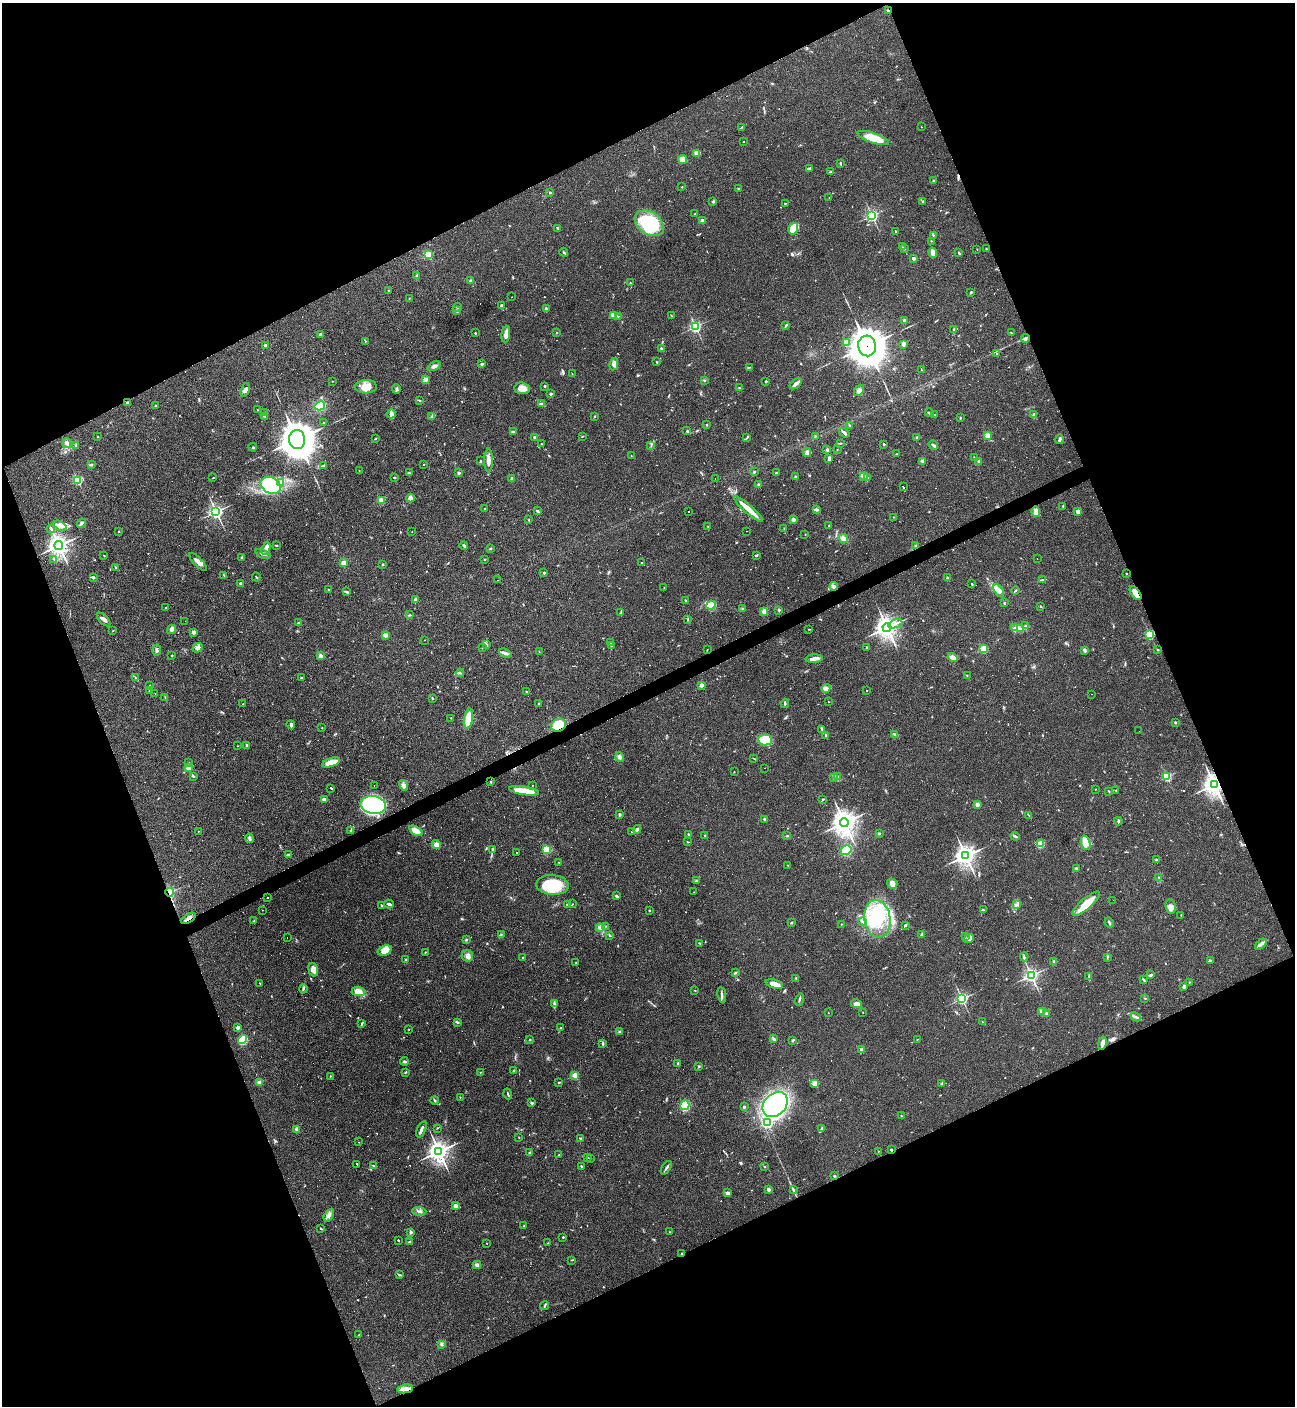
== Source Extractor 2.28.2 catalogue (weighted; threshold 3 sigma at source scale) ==
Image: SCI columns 282-5453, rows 1-5615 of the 5603 x 5615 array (HDU 1 of 3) = the unmasked area's bounding box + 8 px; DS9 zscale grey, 4 x 4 block average (1 PNG px = mean of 4 x 4 image px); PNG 1297 x 1408 px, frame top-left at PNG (2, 3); each listed source drawn as its Kron ellipse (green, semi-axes under 4 px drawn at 4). Shown black and unused: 44% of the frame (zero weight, under 3 of 4 exposures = <1% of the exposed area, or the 3 px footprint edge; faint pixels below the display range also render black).
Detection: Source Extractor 2.28.2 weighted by HDU 2 'WHT'. Background 0.0486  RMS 0.0051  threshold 0.0231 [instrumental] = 3 sigma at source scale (4.5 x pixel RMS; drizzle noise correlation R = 1.50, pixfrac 1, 0.05/0.05 arcsec/px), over >= 5 px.
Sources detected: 885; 6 too faint to see at this stretch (4 x 4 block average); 2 inside a brighter object's white glare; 137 cosmic-ray / hot-pixel residue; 2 long thin detections or spike segments (spike, bleed or trail) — neither listed nor drawn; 12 coinciding with a brighter row at this scale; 19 inside a brighter listed object's ellipse — not listed separately; of the other 707, all 500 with FLUX_AUTO >= 1.22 (the completeness limit of this list) listed and drawn (207 fainter detections not listed), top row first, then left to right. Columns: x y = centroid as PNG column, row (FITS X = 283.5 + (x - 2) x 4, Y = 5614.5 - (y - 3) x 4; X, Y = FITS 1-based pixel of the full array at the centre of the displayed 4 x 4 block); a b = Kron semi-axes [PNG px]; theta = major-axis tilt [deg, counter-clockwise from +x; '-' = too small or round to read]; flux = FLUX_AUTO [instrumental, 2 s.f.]
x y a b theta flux
888 10 2 2 - 16
742 127 2 2 - 1.3
921 127 2 2 - 1.6
873 138 16 5 -19 65
744 142 2 2 - 2
697 153 3 3 - 32
683 160 4 4 - 32
840 164 4 2 - 2.1
809 168 4 2 - 5.8
830 172 2 2 - 9.4
933 181 3 2 - 2.8
682 187 2 2 - 1.5
739 188 2 2 - 1.4
550 193 2 2 - 4.7
829 198 2 2 - 1.5
713 202 4 2 - 2.5
922 202 2 2 - 1.8
785 203 2 2 - 2.5
695 214 2 2 - 2.9
872 216 2 2 - 550
702 221 2 2 - 44
649 223 16 11 -35 250
558 228 3 2 - 2
793 229 6 5 - 64
896 231 3 2 - 2.6
933 235 2 2 - 2.4
931 241 2 2 - 1.8
902 247 2 2 - 2.2
905 248 3 2 - 2.1
977 249 2 2 - 1.5
986 249 2 2 - 1.7
564 252 4 2 - 3.3
933 253 5 3 - 9.1
959 253 4 2 - 3.7
428 255 2 2 - 220
913 258 2 2 - 29
417 276 4 2 - 4.9
471 280 2 2 - 1.8
630 282 2 2 - 1.8
388 291 2 2 - 1.6
971 292 2 2 - 4.7
512 297 2 2 - 1.9
409 298 2 2 - 1.4
501 306 4 2 - 3.9
457 307 4 2 - 2.9
546 309 3 2 - 5.4
457 311 3 2 - 2.7
614 315 4 3 - 23
671 315 3 2 - 1.6
618 316 2 2 - 1.8
904 321 2 2 - 39
695 326 2 2 - 520
786 326 3 2 - 3.3
954 329 3 2 - 2.2
475 333 2 2 - 3.4
557 333 2 2 - 4
1011 333 2 2 - 1.2
506 334 8 3 82 23
320 335 2 2 - 27
1025 338 4 3 - 7.2
365 341 2 2 - 1.9
847 343 2 2 - 120
903 344 4 3 - 9
265 345 2 2 - 22
867 346 10 8 -77 7300
661 348 2 2 - 4.8
997 354 3 2 - 2
656 362 3 2 - 2.2
482 364 2 2 - 18
614 364 6 3 78 12
434 366 7 3 26 9.9
750 367 2 2 - 1.3
921 369 2 2 - 2
572 374 2 2 - 1.6
425 380 3 3 - 15
704 380 3 2 - 2.1
332 381 2 2 - 1.3
766 381 2 2 - 9.3
796 384 7 2 39 20
545 386 2 2 - 3.7
366 387 11 6 1 40
522 388 8 6 -5 28
739 388 3 2 - 1.7
396 389 5 2 - 5.2
245 390 7 3 68 13
859 391 6 4 53 9.9
551 394 2 2 - 20
419 400 3 2 - 2.3
127 403 2 2 - 12
541 404 2 2 - 3.2
155 405 2 2 - 1.3
320 406 5 4 - 86
257 410 2 2 - 1.5
265 413 2 2 - 1.5
929 413 4 2 - 3.2
391 414 4 3 - 17
1034 414 2 2 - 7.9
934 415 2 2 - 1.7
265 416 4 2 - 2
594 416 2 2 - 4
431 417 2 2 - 1.7
960 418 2 2 - 2.1
324 423 2 2 - 8.2
706 425 2 2 - 8
849 425 3 2 - 2.1
513 431 4 2 - 4
687 431 2 2 - 2.7
844 433 6 2 -38 8.3
987 435 2 2 - 96
582 436 2 2 - 1.5
815 436 2 2 - 2.5
98 437 2 2 - 5.3
534 437 3 2 - 3.4
917 437 3 2 - 2.5
747 438 3 2 - 2.5
297 439 9 8 - 6300
375 439 3 2 - 1.4
1060 439 5 2 - 8
67 443 5 3 - 8.5
841 443 3 2 - 2.1
541 444 2 2 - 1.6
884 444 2 2 - 3.6
933 445 5 3 - 5.8
75 446 3 2 - 2.2
651 446 2 2 - 1.3
253 447 4 2 - 2.7
827 450 3 2 - 3.4
837 450 2 2 - 1.2
807 452 4 3 - 12
896 454 3 2 - 1.4
631 456 2 2 - 1.9
974 457 2 2 - 6
829 458 4 2 - 5.1
488 460 12 3 -90 16
480 461 2 2 - 4.3
923 461 2 2 - 31
978 461 3 2 - 4.8
423 464 2 2 - 19
91 465 2 2 - 1.8
324 465 3 2 - 2.6
359 471 2 2 - 1.5
754 472 3 2 - 3.3
409 473 3 2 - 1.9
459 473 2 2 - 21
776 473 3 2 - 1.9
864 476 4 2 - 4.9
795 477 3 2 - 3
867 477 3 3 - 4
213 478 2 2 - 2
395 478 2 2 - 2.2
512 478 3 2 - 4.7
715 478 2 2 - 1.5
77 480 2 2 - 280
280 483 3 2 - 4
759 484 2 2 - 1.4
271 485 11 8 -28 280
903 487 3 2 - 120
410 498 4 4 - 13
381 501 2 2 - 170
1063 506 2 2 - 3.8
485 508 2 2 - 2.7
748 509 19 3 -41 44
816 510 4 2 - 8
537 511 4 2 - 3.7
688 511 2 2 - 66
216 512 3 2 - 810
1036 512 5 3 - 19
1078 512 2 2 - 70
894 517 2 2 - 1.2
793 519 2 2 - 44
529 520 2 2 - 3.7
81 523 5 3 - 6
60 526 7 4 -31 13
828 526 2 2 - 1.7
708 527 2 2 - 1.4
51 529 4 2 - 3.3
784 529 4 2 - 2.9
118 531 2 2 - 2.5
747 531 2 2 - 25
412 532 2 2 - 2.2
805 534 2 2 - 1.5
843 538 5 4 - 13
59 545 4 4 - 1700
276 545 3 2 - 2.5
464 545 4 2 - 4.4
915 546 3 2 - 2
266 548 6 3 69 23
490 548 3 2 - 2.4
263 554 8 2 -23 6.5
104 555 2 2 - 2
756 556 3 2 - 3.4
241 557 2 2 - 4.2
54 559 3 2 - 2.5
484 559 2 2 - 7.2
1037 559 2 2 - 4.9
198 562 11 3 -46 15
344 563 3 2 - 25
642 563 2 2 - 3
383 564 2 2 - 8.4
115 568 2 2 - 1.7
544 573 2 2 - 2.9
1126 574 2 2 - 1.3
224 575 4 2 - 2.2
93 577 2 2 - 18
256 577 4 2 - 2.2
947 578 2 2 - 19
498 580 2 2 - 9.3
1043 580 3 2 - 3.3
241 583 2 2 - 8.3
971 584 2 2 - 1.3
834 586 4 2 - 18
664 588 2 2 - 1.4
329 590 2 2 - 1.5
998 590 7 3 -57 12
1015 590 4 2 - 2.3
347 592 3 2 - 3.1
1135 593 8 3 -54 38
415 599 3 2 - 6.2
686 600 2 2 - 1.8
1004 603 3 2 - 2.9
711 605 5 4 - 51
1040 607 2 2 - 1.7
166 608 2 2 - 1.3
742 609 2 2 - 2.7
779 610 3 2 - 3.2
621 612 3 2 - 2.5
764 612 2 2 - 49
409 615 4 2 - 3
104 619 8 3 -45 9.4
688 619 3 2 - 1.9
185 621 2 2 - 1.4
299 623 3 2 - 6.5
895 624 7 2 21 11
1026 626 2 2 - 2.3
887 627 4 3 - 2000
1015 628 3 2 - 2.3
172 629 5 4 - 8.5
809 629 3 2 - 1.6
1020 629 2 2 - 1.3
113 631 2 2 - 1.4
193 632 2 2 - 44
385 635 4 3 - 7.8
1150 635 2 2 - 300
424 640 2 2 - 1.3
611 643 3 2 - 3.1
486 644 3 2 - 2.8
611 646 3 2 - 3.6
867 647 2 2 - 2.4
197 648 5 3 - 7.5
482 648 2 2 - 1.3
983 649 2 2 - 220
157 650 5 3 - 7
707 650 2 2 - 1.3
1084 650 3 2 - 8.6
1158 650 2 2 - 2.1
539 651 2 2 - 1.3
505 653 7 3 -21 12
172 655 2 2 - 2.7
320 656 2 2 - 58
952 657 5 4 - 12
814 659 8 2 4 21
460 673 4 2 - 4.3
967 676 3 2 - 1.3
135 678 3 2 - 2.1
301 678 2 2 - 2.1
150 685 2 2 - 1.3
701 685 2 2 - 58
826 688 4 4 - 9
150 691 2 2 - 3.5
867 691 2 2 - 57
526 692 2 2 - 2.4
155 694 2 2 - 13
1092 694 2 2 - 7.3
165 697 2 2 - 1.3
432 698 3 2 - 2.4
828 702 2 2 - 2.6
785 703 4 2 - 4.5
243 704 2 2 - 2.7
538 704 2 2 - 1.6
451 718 2 2 - 1.4
468 719 10 4 80 64
1175 722 2 2 - 2.6
291 725 4 2 - 4.3
559 725 8 6 27 82
322 728 2 2 - 1.2
822 729 4 2 - 3.4
1139 731 2 2 - 2.2
826 735 3 2 - 190
895 735 2 2 - 1.8
765 740 7 5 -5 89
247 745 2 2 - 25
238 746 2 2 - 1.3
619 757 5 3 - 7.6
754 758 4 2 - 2.1
189 762 2 2 - 1.8
331 762 9 4 18 52
189 767 2 2 - 100
764 768 2 2 - 1.5
734 772 2 2 - 1.3
193 776 3 2 - 3.6
837 776 4 2 - 4.4
834 777 3 2 - 140
1167 777 2 2 - 320
491 782 2 2 - 8.8
1214 784 4 3 - 1800
374 785 2 2 - 1.6
403 785 5 4 - 9.3
532 785 2 2 - 1.3
331 788 2 2 - 81
1095 789 2 2 - 1.3
1116 790 2 2 - 2
524 791 15 3 -9 80
1109 791 2 2 - 1.4
324 799 4 2 - 11
823 799 2 2 - 3.4
977 804 2 2 - 52
373 805 13 9 -10 620
619 814 2 2 - 5.4
1029 815 3 2 - 1.5
765 820 3 2 - 5.5
1118 821 4 2 - 3.8
844 822 5 4 - 2500
637 829 4 3 - 8.2
198 831 2 2 - 3.7
351 831 3 2 - 3
416 831 7 3 -30 31
631 831 2 2 - 230
879 833 2 2 - 2.6
689 834 2 2 - 2.3
704 835 2 2 - 1.6
787 835 2 2 - 1.4
1015 836 5 2 - 4.6
249 838 5 3 - 7.4
688 842 3 2 - 1.8
1086 843 7 4 -73 18
436 844 5 4 - 14
1040 844 4 3 - 44
492 849 2 2 - 6
546 849 3 3 - 46
846 850 6 4 32 77
516 853 2 2 - 1.2
288 854 3 2 - 3.3
966 856 4 3 - 1800
1156 860 2 2 - 1.7
559 862 2 2 - 1.4
788 865 2 2 - 1.7
1076 868 3 2 - 3.3
1159 877 2 2 - 1.7
696 881 3 2 - 3.4
892 884 5 5 - 15
552 885 16 10 -3 110
169 892 4 3 - 100
694 892 2 2 - 2
617 896 4 2 - 3.8
267 898 2 2 - 2.6
1113 900 2 2 - 1.9
389 904 4 2 - 6
567 904 2 2 - 7.9
572 904 2 2 - 1.3
1086 904 17 5 40 62
381 905 2 2 - 9.6
1016 905 4 3 - 8.1
1171 906 7 5 -82 14
262 910 2 2 - 1.4
649 910 2 2 - 1.8
983 910 3 2 - 2
1181 915 2 2 - 1.4
189 918 8 2 33 8.2
877 919 19 13 -81 200
254 921 2 2 - 1.3
862 921 3 2 - 3.7
792 923 3 2 - 2.4
1109 923 5 2 - 3.9
841 924 2 2 - 1.3
905 925 3 2 - 4.1
606 926 2 2 - 1.8
600 928 4 3 - 6.3
501 935 2 2 - 2.4
609 935 3 2 - 2.7
922 935 3 3 - 7.1
965 937 2 2 - 1.9
287 938 2 2 - 1.2
969 939 5 4 - 12
466 940 3 2 - 2.8
700 943 3 2 - 2.4
1261 944 6 4 41 9.9
385 950 7 5 21 39
425 952 2 2 - 1.6
467 956 6 5 - 12
1024 957 4 2 - 4.2
1107 957 2 2 - 1.7
523 958 2 2 - 7.6
405 960 3 2 - 2.2
1054 961 3 2 - 4.8
1210 961 3 2 - 2.2
576 963 2 2 - 1.2
313 970 7 4 -73 19
735 973 2 2 - 1.8
1031 975 3 2 - 890
1151 975 3 2 - 6.4
1089 976 4 2 - 3.5
796 978 2 2 - 3.3
1143 979 4 2 - 3.8
1189 982 2 2 - 1.5
260 984 3 2 - 2
774 984 9 4 -15 29
1184 987 4 2 - 8
303 989 4 3 - 4.5
695 990 2 2 - 1.3
358 991 7 4 -1 26
722 995 8 2 -81 6.6
1145 998 2 2 - 2
962 999 2 2 - 630
799 1000 6 2 71 4.2
554 1003 3 2 - 2.6
856 1004 5 4 - 15
1042 1011 2 2 - 81
863 1012 2 2 - 1.3
828 1013 2 2 - 1.3
1047 1013 2 2 - 11
1136 1017 5 2 - 5.8
457 1022 3 2 - 2.5
983 1022 3 2 - 1.8
362 1024 3 2 - 2.8
237 1028 3 3 - 6.8
561 1028 2 2 - 2.2
409 1030 2 2 - 1.2
619 1032 3 2 - 2.7
243 1039 5 4 - 99
774 1039 4 2 - 4.2
917 1039 2 2 - 1.3
530 1040 2 2 - 1.5
793 1040 3 2 - 4
603 1043 4 2 - 3.1
1102 1043 7 3 78 10
862 1050 2 2 - 42
404 1061 4 3 - 5
678 1063 2 2 - 8.8
699 1066 2 2 - 2.8
514 1071 2 2 - 18
406 1072 4 2 - 2.7
480 1072 2 2 - 1.9
575 1075 2 2 - 120
330 1076 2 2 - 2.3
260 1082 2 2 - 73
559 1082 2 2 - 6.1
814 1083 2 2 - 110
942 1084 3 2 - 2.1
508 1094 5 2 - 4.1
460 1097 2 2 - 1.4
434 1100 4 2 - 3.6
532 1103 2 2 - 14
775 1104 14 10 45 660
685 1105 5 4 - 100
744 1107 3 3 - 3.3
901 1116 2 2 - 1.4
767 1122 2 2 - 440
437 1128 3 2 - 1.5
297 1129 2 2 - 61
421 1129 9 3 67 10
821 1129 3 2 - 2.7
519 1137 2 2 - 2.1
580 1138 2 2 - 2.1
359 1142 2 2 - 1.7
891 1150 2 2 - 2.8
439 1151 4 3 - 1700
879 1151 2 2 - 1.3
530 1153 3 2 - 3.3
559 1155 4 2 - 1.9
588 1157 3 2 - 1.7
590 1158 2 2 - 1.5
357 1164 2 2 - 81
373 1166 3 2 - 3.2
581 1166 2 2 - 6.4
764 1166 3 2 - 2.1
666 1168 8 2 57 6.6
834 1176 3 2 - 3.3
769 1190 3 3 - 6.1
793 1190 4 2 - 4.3
728 1193 2 2 - 37
455 1206 2 2 - 65
419 1211 7 2 -3 6.8
329 1215 7 4 58 10
524 1225 3 2 - 1.7
320 1228 2 2 - 4.1
411 1232 3 3 - 3.9
669 1232 2 2 - 1.8
563 1237 2 2 - 9
398 1241 2 2 - 190
409 1242 2 2 - 1.3
487 1243 2 2 - 1.8
547 1243 2 2 - 1.4
682 1253 2 2 - 1.8
572 1260 2 2 - 1.2
477 1265 4 3 - 9.3
399 1275 3 2 - 2.6
544 1306 4 2 - 3.6
359 1335 3 2 - 2.6
441 1344 2 2 - 1.6
405 1389 8 4 8 25
Overlapping masked pixels (flux is a lower limit): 12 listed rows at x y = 888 10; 1025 338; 867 346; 834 586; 1135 593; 559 725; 1214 784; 169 892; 189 918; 891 1150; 682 1253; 405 1389
Diffuse or blended objects may show on this block-average render without a row.